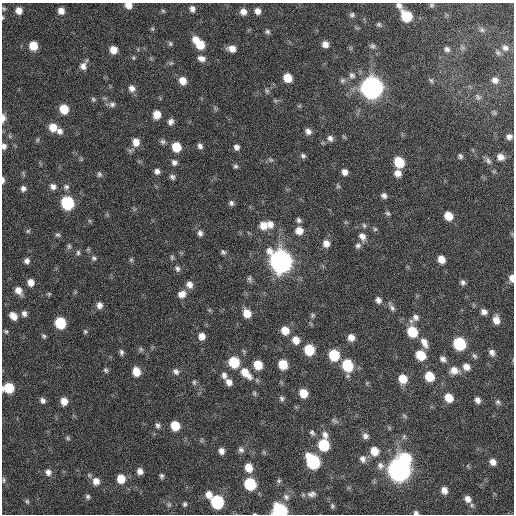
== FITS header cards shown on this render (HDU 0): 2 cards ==
NAXIS1  =                  512 / Axis length
NAXIS2  =                  512 / Axis length

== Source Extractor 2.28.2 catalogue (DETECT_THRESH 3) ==
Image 512 x 512 px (HDU 0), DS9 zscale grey, 1 PNG px = 1 image px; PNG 516 x 516 px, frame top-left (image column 1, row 512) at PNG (2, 3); no overlay
Background 37.5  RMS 5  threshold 15.1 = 3 sigma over >= 5 px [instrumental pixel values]
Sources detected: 210; all 210 listed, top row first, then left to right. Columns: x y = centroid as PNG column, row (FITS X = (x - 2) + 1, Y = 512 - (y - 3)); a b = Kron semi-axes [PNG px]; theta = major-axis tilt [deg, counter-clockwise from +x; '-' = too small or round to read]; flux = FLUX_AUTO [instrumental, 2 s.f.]
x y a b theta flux
128 5 7 6 - 3000
399 5 9 6 -45 1400
432 5 7 5 2 590
4 9 6 5 - 500
192 9 7 6 - 1400
19 11 7 6 - 2600
61 11 7 6 - 2500
163 11 6 5 - 460
257 11 7 6 - 1900
243 12 7 7 - 2100
352 15 7 6 - 790
406 16 8 7 - 14000
3 17 6 3 90 350
379 24 6 6 - 600
152 29 5 5 - 490
482 30 7 6 - 850
267 32 6 5 - 740
196 40 9 6 -54 3300
170 43 7 5 -60 630
325 44 7 6 - 2100
200 45 10 7 -43 7000
33 46 7 6 - 6500
372 46 7 6 - 860
505 48 9 8 - 1400
232 49 7 6 - 2600
447 49 7 6 - 1100
113 50 7 6 - 3600
498 53 8 5 -53 690
133 58 5 4 - 440
201 59 10 7 -19 1800
171 63 6 6 - 570
83 66 10 8 -88 2000
352 75 9 9 - 1500
287 78 7 6 - 6000
342 80 7 7 - 890
431 80 7 5 -73 640
495 80 7 6 - 1500
183 81 8 7 - 3400
132 88 8 7 - 1800
372 88 9 9 - 320000
267 91 7 6 - 660
478 97 9 5 -69 880
93 99 6 6 - 600
275 100 7 4 -19 520
112 104 8 7 - 1200
299 106 6 4 19 420
64 109 7 7 - 7600
157 115 8 7 - 4000
3 118 10 5 88 2000
171 122 8 7 - 1400
53 127 8 7 - 4800
60 131 8 7 - 1600
308 131 8 6 -44 1600
509 137 6 5 - 1300
330 138 8 7 - 1400
136 142 9 7 -80 3300
163 142 7 6 - 840
4 146 7 6 - 1300
200 146 7 6 - 1200
176 147 8 7 - 7500
236 147 7 6 - 1300
303 156 6 5 - 810
460 156 6 5 - 750
500 157 9 8 - 2400
271 160 7 5 -17 670
488 161 10 7 -62 1200
174 162 7 7 - 1300
399 162 8 7 - 11000
235 166 5 5 - 650
157 171 7 6 - 1300
344 172 6 6 - 1800
398 173 8 7 - 2400
99 174 7 6 - 790
172 177 7 6 - 950
3 180 8 4 -90 940
53 186 8 7 - 1500
338 186 6 5 - 510
66 187 8 8 - 1100
23 188 7 7 - 1200
384 196 6 6 - 1200
67 203 8 7 - 32000
231 203 7 6 - 980
387 213 7 6 - 680
448 216 8 7 - 5200
299 220 7 6 - 990
270 224 10 8 -62 2600
263 225 10 9 - 4000
364 225 7 5 -63 590
375 229 5 5 - 530
28 231 6 6 - 510
299 231 9 8 - 3400
200 233 9 6 -70 1300
58 235 7 5 -21 680
362 236 11 8 -59 2200
326 243 8 8 - 2300
358 245 8 8 - 1100
69 246 8 5 81 690
88 249 5 5 - 420
223 252 6 5 - 730
78 253 7 5 89 690
172 257 7 5 -88 620
94 258 7 6 - 750
441 259 7 6 - 3400
131 260 6 6 - 560
27 261 6 5 - 1200
280 261 10 9 - 330000
177 268 8 6 -62 1000
512 278 7 5 -84 2200
250 279 9 5 -72 890
31 282 7 6 - 2500
463 282 7 6 - 960
189 284 9 8 - 2100
18 291 9 7 -58 2700
49 294 6 5 - 440
182 294 11 9 27 2500
100 295 2 2 - 140
378 300 7 6 - 1400
99 305 8 7 - 1700
392 308 10 6 -55 1100
209 310 7 4 -71 460
484 312 8 7 - 1500
247 313 8 7 - 4700
24 314 7 6 - 1300
312 315 6 5 - 600
13 316 9 6 -48 2900
416 317 10 10 - 1800
496 320 9 7 -79 2900
60 323 8 7 - 16000
285 330 8 8 - 4100
6 331 6 4 -47 520
85 331 6 5 - 530
412 332 9 8 - 11000
44 336 6 5 - 590
202 336 7 7 - 2400
351 337 7 7 - 2300
296 340 9 8 - 3200
424 343 14 8 -64 2700
459 344 8 8 - 24000
141 349 7 6 - 640
309 350 8 7 - 11000
121 352 7 5 -86 850
492 353 9 7 -57 1400
334 355 8 8 - 14000
421 355 9 7 -47 8400
474 356 9 5 -52 780
443 359 9 6 -40 1300
234 362 8 8 - 13000
283 364 8 7 - 7100
258 365 8 7 - 6000
347 365 9 8 - 16000
466 367 10 8 -41 2400
106 370 7 5 -60 670
454 370 11 10 - 3000
136 371 8 7 - 4600
176 371 9 7 -45 1300
246 373 16 9 -46 5500
224 375 9 7 -73 1400
429 376 8 7 - 7800
403 379 9 8 - 5500
194 382 7 5 -76 700
229 382 8 6 -59 2000
9 388 8 7 - 11000
254 393 6 5 - 560
303 393 7 7 - 5300
282 398 7 6 - 800
449 398 9 7 -54 4800
43 400 7 6 - 1100
477 400 8 6 -61 1500
64 401 7 6 - 3100
498 402 8 6 -49 970
404 416 8 3 -45 450
334 421 10 5 -41 790
158 425 8 6 -66 980
175 426 7 7 - 7400
312 433 8 5 -64 830
325 435 11 8 -72 1900
365 436 8 7 - 1300
68 438 6 5 - 550
324 445 8 8 - 16000
241 450 8 6 -46 950
221 451 6 5 - 1600
374 451 9 8 - 4600
406 458 10 8 -47 16000
363 459 10 8 -80 1600
313 462 10 8 -56 38000
493 462 8 7 - 2100
380 466 11 9 -79 1800
248 468 8 7 - 4400
399 470 10 9 - 360000
140 471 7 6 - 1800
48 472 8 8 - 1600
161 476 6 5 - 770
121 479 8 8 - 5500
4 480 9 3 -90 570
96 481 9 9 - 2600
279 481 7 6 - 600
250 484 8 7 - 20000
444 490 7 6 - 2200
312 494 13 8 7 1700
209 495 8 7 - 2400
88 497 7 6 - 750
286 497 9 8 - 1400
468 499 9 8 - 2100
27 501 7 5 -50 540
217 502 8 8 - 30000
185 504 6 5 - 650
169 505 7 5 69 660
332 506 7 5 -89 580
280 511 8 7 - 52000
416 513 5 4 - 770
At the frame edge (FLAGS 8, measured only in part): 10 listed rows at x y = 128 5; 399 5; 3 17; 3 118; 4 146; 3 180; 512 278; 9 388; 280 511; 416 513